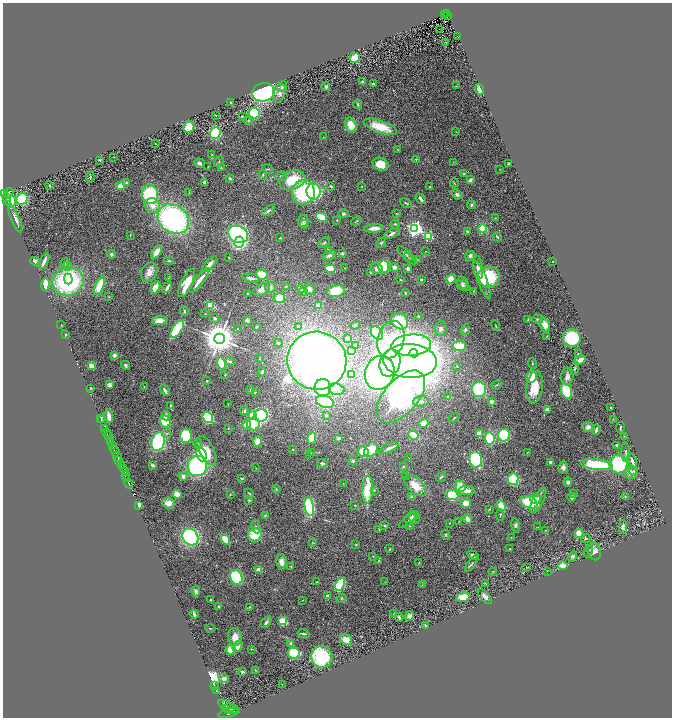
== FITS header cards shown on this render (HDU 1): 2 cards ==
NAXIS1  =                 1339
NAXIS2  =                 1431

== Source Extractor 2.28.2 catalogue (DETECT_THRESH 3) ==
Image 1339 x 1431 px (HDU 1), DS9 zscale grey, zoomed out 1/2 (1 PNG px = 2 x 2 image px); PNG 674 x 720 px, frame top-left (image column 2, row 1430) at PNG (3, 3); each listed source drawn as its Kron ellipse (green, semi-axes under 4 px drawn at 4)
Background 0.494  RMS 0.05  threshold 0.149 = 3 sigma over >= 5 px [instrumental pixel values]
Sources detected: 437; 18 cannot appear on this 1/2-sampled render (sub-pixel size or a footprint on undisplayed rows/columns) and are neither listed nor drawn; the other 419 listed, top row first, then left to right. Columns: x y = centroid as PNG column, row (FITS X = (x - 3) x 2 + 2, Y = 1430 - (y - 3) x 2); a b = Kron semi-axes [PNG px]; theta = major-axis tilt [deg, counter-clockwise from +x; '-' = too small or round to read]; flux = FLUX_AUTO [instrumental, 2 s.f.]
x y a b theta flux
446 13 2 1 - 45
445 15 3 1 - 36
448 15 2 1 - 13
439 29 2 1 - 71
457 36 2 1 - 73
446 42 2 1 - 3.8
355 58 5 5 - 120
363 82 4 2 - 14
373 84 4 3 - 14
457 86 4 2 - 4.2
282 87 5 4 - 25
326 87 4 4 - 19
479 89 6 3 -68 61
263 92 11 9 12 1200
279 93 9 6 73 61
231 103 3 3 - 13
358 104 4 3 - 14
254 113 6 5 - 620
215 115 2 2 - 5.1
242 116 4 3 - 16
248 120 5 4 - 14
351 125 8 5 -72 160
189 127 6 5 - 210
380 127 17 6 -19 270
456 131 2 2 - 4
215 133 6 5 - 620
323 137 2 2 - 2.8
155 144 3 2 - 6.1
398 150 3 1 - 5
212 154 3 2 - 3.2
114 157 2 1 - 2.4
416 159 4 3 - 9.4
100 160 4 3 - 7.5
219 162 6 3 50 12
453 162 3 1 - 3.2
199 163 5 3 - 35
381 164 8 6 -25 130
509 164 2 2 - 9.4
208 167 2 2 - 3.8
221 167 3 3 - 5.8
268 169 6 2 -19 8.5
500 169 3 2 - 3
463 174 3 3 - 8.3
263 175 5 4 - 13
281 176 5 5 - 25
90 177 5 3 - 10
230 179 4 3 - 11
292 180 13 9 21 310
470 180 4 2 - 36
205 182 3 3 - 25
127 183 4 3 - 16
454 183 4 2 - 6.2
49 185 4 3 - 8.7
121 186 4 3 - 130
331 186 4 2 - 11
362 186 2 2 - 4.4
430 187 3 2 - 6.2
189 192 3 2 - 4.3
303 192 12 11 - 960
313 192 8 7 - 770
5 193 3 2 - 420
9 193 6 3 57 400
150 194 9 8 - 730
457 194 5 4 - 33
6 197 4 2 - 120
22 199 6 5 - 500
421 199 6 2 -49 32
7 200 3 1 - 190
11 201 6 5 - 170
406 203 6 2 -28 12
471 205 4 4 - 17
153 206 8 7 - 80
268 211 7 3 34 21
397 213 3 2 - 5.1
344 214 5 4 - 17
321 217 6 4 -27 210
15 218 15 4 -67 43
495 218 3 3 - 5.6
173 219 17 13 -38 2100
337 220 2 2 - 17
303 221 6 5 - 36
356 221 5 2 - 9
304 224 5 4 - 26
395 224 4 3 - 11
374 228 10 3 4 83
415 229 4 4 - 3600
483 229 4 3 - 320
468 232 3 2 - 29
238 234 10 8 -28 1700
391 234 9 3 26 39
130 235 3 2 - 6
428 236 3 3 - 700
497 237 5 2 - 13
280 238 3 1 - 6.5
239 242 6 4 74 940
324 243 7 2 37 11
381 243 5 3 - 14
329 251 2 2 - 97
426 251 2 2 - 4.3
157 252 7 4 54 94
342 253 2 2 - 16
111 254 4 4 - 18
405 254 9 2 -45 20
329 256 7 4 19 27
470 256 5 4 - 35
229 258 3 2 - 5.7
410 258 7 2 -41 9.6
418 260 3 2 - 4.5
35 261 4 4 - 30
44 261 8 2 67 56
169 261 5 3 - 12
553 261 2 1 - 4.1
65 263 5 3 - 13
209 264 10 3 46 72
67 266 4 4 - 18
384 266 6 5 - 590
394 267 4 4 - 46
478 267 12 4 -81 67
345 268 2 1 - 4.2
377 268 6 5 - 40
408 268 3 3 - 25
330 269 5 3 - 450
149 272 10 8 63 71
370 272 2 2 - 4.5
262 274 6 5 - 200
489 277 11 10 - 480
168 278 3 2 - 3.1
251 278 9 3 -10 40
68 279 5 3 - 440
421 279 2 2 - 50
451 279 5 4 - 160
199 280 15 3 53 120
401 280 3 2 - 8.7
482 280 20 5 -68 89
68 282 16 14 20 1400
187 283 15 5 64 180
463 283 6 5 - 28
45 284 6 3 87 130
100 286 10 4 68 340
286 286 4 2 - 6.9
463 286 7 3 -33 20
155 287 6 4 64 100
270 287 5 5 - 38
167 288 6 2 57 40
301 289 4 4 - 35
309 289 6 5 - 35
262 290 9 5 25 53
336 291 9 6 11 250
473 291 3 2 - 3.8
303 292 4 4 - 18
405 293 4 2 - 8.3
247 294 3 2 - 6.5
109 297 3 2 - 5
279 298 5 5 - 130
210 305 4 3 - 190
319 306 4 3 - 130
184 311 5 3 - 11
205 314 2 1 - 2.7
418 316 2 2 - 12
215 318 5 4 - 17
537 319 5 4 - 16
247 320 4 3 - 34
528 320 4 2 - 7.5
159 321 7 4 8 94
400 321 9 7 -40 440
61 325 2 1 - 2.4
355 325 4 4 - 18
545 325 7 5 -70 94
257 326 3 3 - 12
298 326 4 3 - 20
496 326 5 3 - 8.3
177 329 10 4 57 530
237 329 2 2 - 11
441 329 7 6 - 43
465 330 5 4 - 22
377 333 7 5 -51 770
66 334 3 2 - 7.2
547 336 3 2 - 5.9
348 338 4 2 - 14
572 338 9 9 - 440
219 339 5 5 - 26000
391 340 19 13 75 640
278 343 4 3 - 17
411 345 20 10 4 2600
355 346 3 2 - 74
459 346 7 5 4 250
351 351 3 2 - 9.2
414 353 4 4 - 430
578 354 2 2 - 7.3
114 355 4 4 - 28
259 359 2 2 - 4.3
580 360 6 3 29 63
317 361 30 29 - 8700
410 361 27 17 -4 8900
230 362 5 4 - 16
221 363 6 4 -74 370
390 363 14 10 71 840
532 363 5 3 - 11
126 365 5 4 - 24
91 366 4 3 - 56
457 366 3 3 - 9
575 369 7 3 76 12
262 372 5 2 - 14
380 373 17 14 68 2400
352 374 4 3 - 18
225 375 2 2 - 6.4
532 377 6 5 - 270
567 377 9 6 87 52
207 381 2 2 - 9.9
110 385 4 3 - 53
497 385 5 2 - 7.4
144 387 3 2 - 6.7
535 387 16 8 82 270
91 388 4 3 - 7.7
323 388 9 8 - 1200
336 389 8 5 -15 50
479 389 7 7 - 770
165 390 6 2 -58 43
251 390 3 2 - 9.4
566 391 8 5 -73 480
255 392 3 2 - 5.6
401 397 31 17 49 3200
448 397 3 3 - 13
421 401 8 5 3 36
325 402 9 6 -19 820
491 402 3 3 - 43
228 404 2 2 - 3.8
171 405 2 2 - 13
611 407 2 1 - 9
547 410 3 3 - 61
244 411 5 4 - 16
253 415 4 4 - 140
261 415 7 6 - 1600
326 415 3 3 - 13
109 416 7 3 -82 67
166 416 4 3 - 35
101 418 4 2 - 28
208 418 6 5 - 720
454 418 6 2 33 6.9
613 419 3 2 - 4.5
101 420 3 3 - 10
165 422 6 5 - 200
423 423 5 4 - 76
254 424 6 6 - 520
246 425 5 4 - 110
588 427 5 5 - 42
620 427 5 2 - 9.7
105 428 2 1 - 36
228 428 3 3 - 6.2
596 430 5 2 - 22
107 433 3 1 - 66
167 433 5 4 - 16
479 434 4 4 - 91
413 435 5 4 - 200
504 435 6 6 - 670
108 436 3 1 - 160
186 436 7 6 - 410
624 436 2 2 - 5.3
312 438 6 4 74 270
338 438 4 3 - 22
490 438 6 5 - 390
110 440 2 1 - 340
257 441 5 4 - 90
111 442 3 2 - 480
158 442 9 6 75 1100
198 443 5 4 - 12
112 445 2 1 - 330
617 445 3 2 - 33
389 448 10 3 23 38
293 449 2 2 - 6.1
371 450 8 6 54 270
115 451 6 2 -69 1400
207 451 16 7 -64 130
363 452 5 5 - 190
527 452 3 2 - 2.8
626 452 10 3 -88 20
312 453 2 2 - 5.4
201 454 7 5 -70 570
309 455 2 2 - 10
117 457 5 2 - 280
409 458 2 1 - 2.8
476 460 8 6 -78 780
119 461 4 2 - 420
353 461 4 4 - 16
632 461 8 2 -69 27
551 462 3 3 - 20
322 463 5 4 - 28
618 464 9 9 - 730
121 465 3 2 - 490
153 465 3 2 - 25
597 465 16 5 -5 740
197 466 10 9 - 1800
403 466 4 3 - 8.2
563 467 6 5 - 38
123 468 2 2 - 440
256 468 2 2 - 3.7
634 471 4 3 - 14
125 472 2 2 - 300
630 473 6 6 - 37
125 475 2 2 - 380
183 476 5 4 - 39
406 476 3 2 - 3.7
441 477 5 3 - 11
127 478 3 2 - 290
242 478 4 3 - 11
513 479 6 5 - 490
568 482 4 4 - 20
129 483 5 2 - 940
343 483 3 2 - 4.2
415 485 13 7 -43 160
460 486 6 5 - 210
276 489 4 3 - 9
368 489 14 5 87 440
374 490 4 3 - 8.5
466 491 8 4 0 75
249 493 5 2 - 8.8
574 493 2 2 - 9.3
177 494 4 4 - 92
230 494 4 2 - 6.9
452 495 6 5 - 400
412 497 4 3 - 19
572 497 4 3 - 29
625 497 4 4 - 11
535 499 5 5 - 31
249 500 3 2 - 11
538 500 14 5 62 68
529 502 9 5 -22 410
168 503 6 5 - 74
466 503 5 5 - 95
138 505 4 3 - 69
355 505 3 2 - 4.2
501 506 6 4 -66 140
309 507 9 4 -80 950
490 509 3 3 - 5.6
265 515 4 3 - 8.6
500 515 5 3 - 11
410 517 7 3 40 16
414 517 7 5 -52 15
467 519 5 4 - 55
409 520 12 3 39 18
459 521 3 2 - 3.2
449 523 2 2 - 5.4
516 525 7 4 -81 19
384 526 3 3 - 9.7
410 526 4 2 - 5.9
256 527 7 4 -69 19
538 527 3 2 - 4.2
623 527 7 4 -90 31
379 529 2 2 - 4.6
545 530 3 2 - 3.2
579 533 4 4 - 210
255 535 7 6 - 340
446 535 5 3 - 10
190 537 9 7 -54 1500
511 537 2 2 - 4
225 539 5 4 - 140
586 539 5 4 - 11
313 543 4 3 - 7.5
356 545 3 2 - 4.7
389 549 3 2 - 7.8
509 549 2 2 - 5.9
588 551 6 3 66 9.9
594 551 9 6 -77 100
473 555 6 3 -30 30
373 556 4 3 - 6.9
573 556 5 4 - 32
379 561 2 2 - 40
282 562 8 5 -85 61
419 562 2 2 - 4.1
472 564 9 3 53 15
562 566 5 4 - 97
291 567 3 2 - 6.3
527 567 2 1 - 4.4
259 570 4 4 - 75
547 571 3 2 - 3.5
493 572 4 2 - 5.8
236 577 7 6 - 640
317 582 3 2 - 13
385 582 3 2 - 4.9
485 583 3 3 - 5.2
340 584 7 4 65 690
422 585 3 2 - 5
196 591 5 3 - 22
328 596 2 2 - 120
485 596 9 4 -47 38
463 597 7 5 15 130
342 598 5 4 - 12
210 600 2 2 - 6.5
302 600 3 1 - 3.6
218 606 2 2 - 21
249 607 3 3 - 7.2
194 614 4 2 - 32
394 614 3 2 - 5.9
409 616 5 4 - 31
399 617 4 3 - 15
283 621 4 3 - 350
266 622 6 3 52 27
425 625 4 3 - 15
210 628 5 3 - 8.9
304 634 6 3 -10 17
235 637 9 7 -83 110
346 640 6 5 - 120
291 644 4 3 - 32
237 647 6 4 55 59
251 649 4 3 - 7.1
231 650 5 5 - 180
294 653 6 5 - 390
322 657 11 10 - 770
255 670 3 2 - 5.6
242 672 3 2 - 22
224 678 5 4 - 40
282 684 2 1 - 2.4
214 686 3 2 - 670
216 690 3 2 - 240
225 704 6 3 -23 2100
226 708 3 3 - 1200
230 708 6 2 5 970
232 710 6 2 8 1400
229 713 11 3 18 2100
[18 sub-pixel or undisplayed-footprint detections neither listed nor drawn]